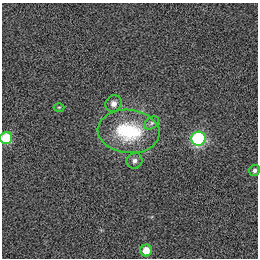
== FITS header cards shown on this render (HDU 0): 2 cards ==
NAXIS1  =                  256
NAXIS2  =                  256

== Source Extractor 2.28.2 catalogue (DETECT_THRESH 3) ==
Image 256 x 256 px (HDU 0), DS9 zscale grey, 1 PNG px = 1 image px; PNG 260 x 260 px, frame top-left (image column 1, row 256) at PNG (2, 3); each listed source drawn as its Kron ellipse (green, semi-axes under 4 px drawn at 4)
Background 0.00518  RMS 0.19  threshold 0.582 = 3 sigma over >= 5 px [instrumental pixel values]
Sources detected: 9; all 9 listed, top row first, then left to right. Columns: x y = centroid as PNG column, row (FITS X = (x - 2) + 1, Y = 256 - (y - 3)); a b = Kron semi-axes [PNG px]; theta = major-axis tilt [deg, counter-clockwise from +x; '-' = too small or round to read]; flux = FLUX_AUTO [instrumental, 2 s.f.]
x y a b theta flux
114 103 8 8 - 73
59 107 5 3 - 13
152 123 8 5 37 38
129 131 31 21 -6 930
6 138 6 6 - 550
198 139 7 7 - 1700
135 161 8 7 - 57
254 171 5 5 - 37
146 250 6 6 - 210
At the frame edge (FLAGS 8, measured only in part): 1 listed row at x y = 6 138